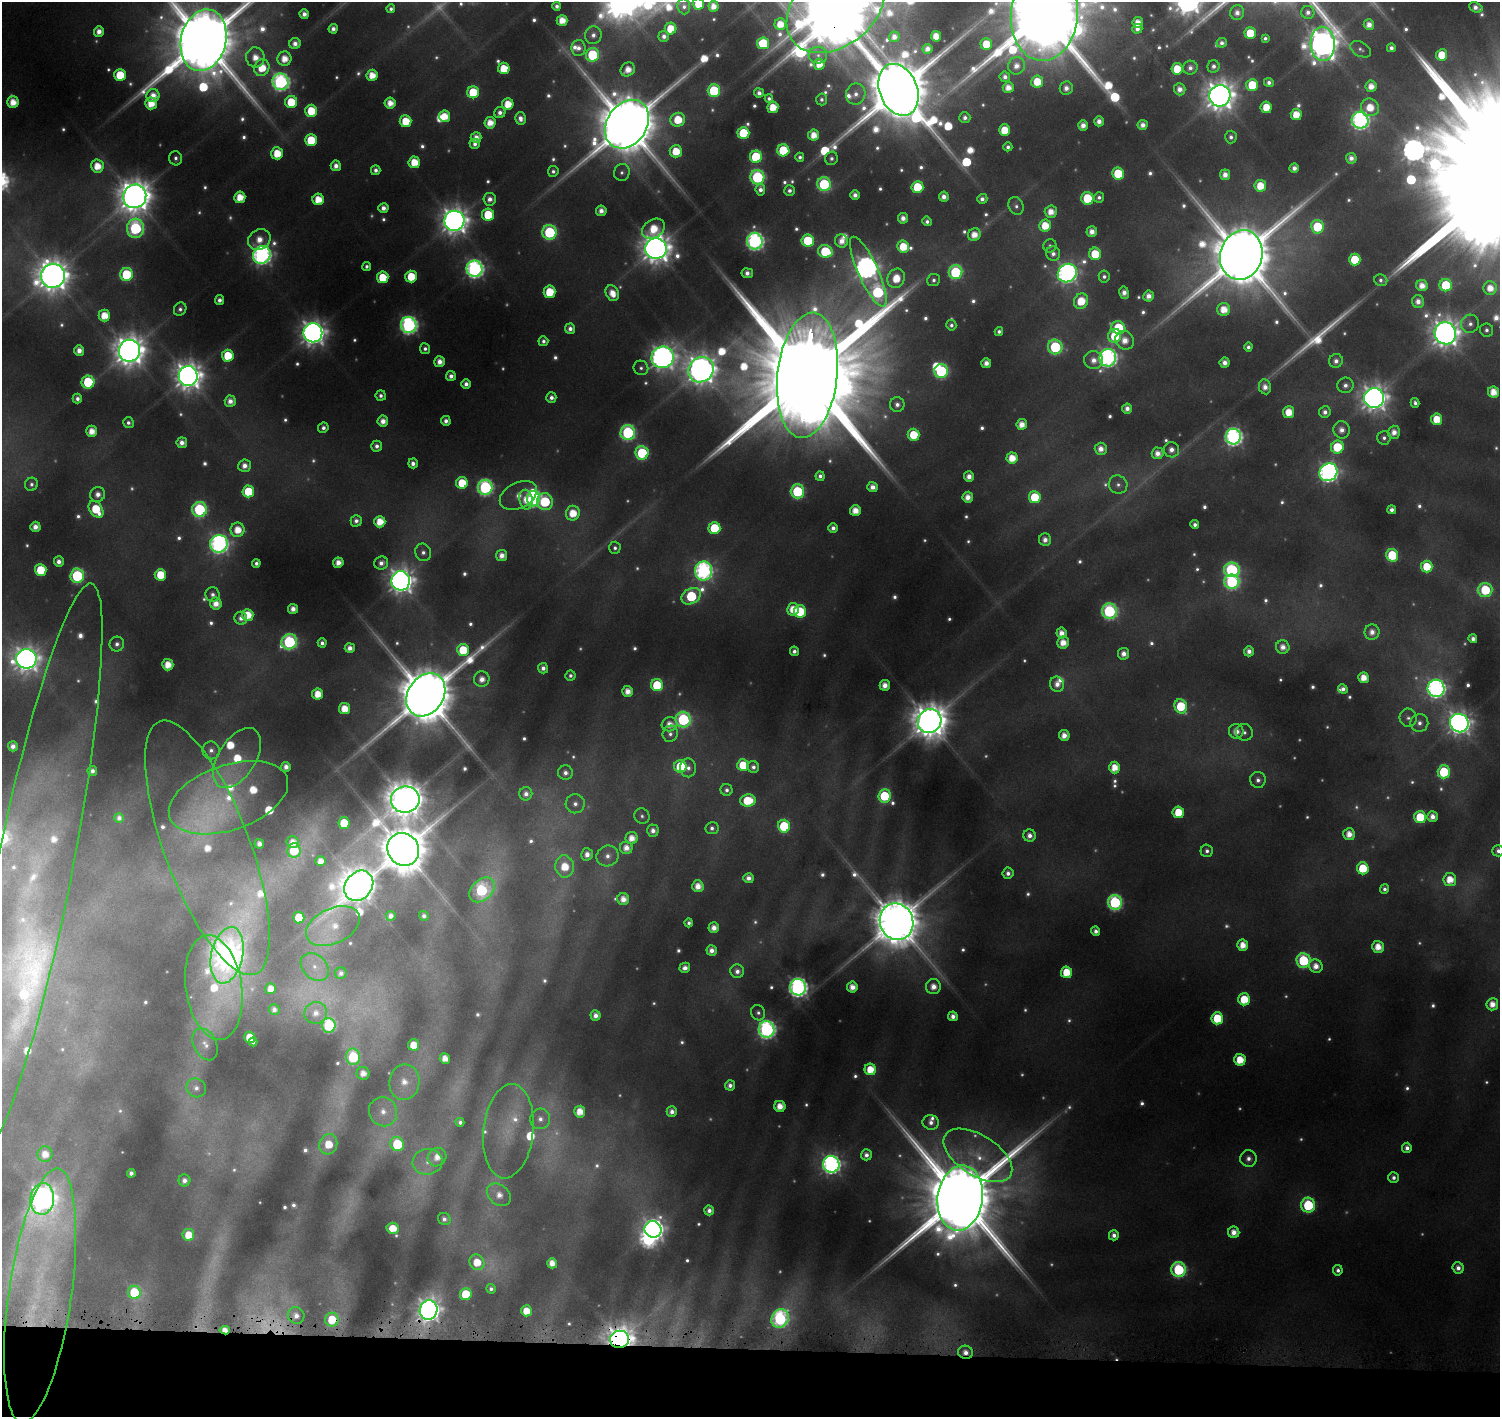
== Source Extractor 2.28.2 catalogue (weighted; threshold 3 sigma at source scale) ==
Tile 8 of 3 x 3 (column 2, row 3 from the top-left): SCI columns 1500-2997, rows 234-1648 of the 4509 x 4799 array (HDU 1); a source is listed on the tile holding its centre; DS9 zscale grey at full resolution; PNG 1502 x 1419 px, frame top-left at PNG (2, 2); each listed source drawn as its Kron ellipse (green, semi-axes under 4 px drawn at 4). Shown black and unused: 5% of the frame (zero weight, under 4 of 8 exposures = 2% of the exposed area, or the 3 px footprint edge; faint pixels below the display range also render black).
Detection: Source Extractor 2.28.2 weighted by HDU 2 'WHT'; one run over the whole footprint, this tile lists its part. Background 0.0767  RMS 0.0096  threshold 0.0393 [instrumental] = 3 sigma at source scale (4.09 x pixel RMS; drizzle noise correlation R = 1.36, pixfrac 0.8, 0.0396/0.0396 arcsec/px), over >= 5 px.
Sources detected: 808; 127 too faint to see at this stretch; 3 inside a brighter object's white glare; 1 cosmic-ray / hot-pixel residue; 2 long thin detections or spike segments (spike, bleed or trail) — neither listed nor drawn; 26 inside a brighter listed object's ellipse — not listed separately; of the other 649, all 500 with FLUX_AUTO >= 4.47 (the completeness limit of this list) listed and drawn (149 fainter detections not listed), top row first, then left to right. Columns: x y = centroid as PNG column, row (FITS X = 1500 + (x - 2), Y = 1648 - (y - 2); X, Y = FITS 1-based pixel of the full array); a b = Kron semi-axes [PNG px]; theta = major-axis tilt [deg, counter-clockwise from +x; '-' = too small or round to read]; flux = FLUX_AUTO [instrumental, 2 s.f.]
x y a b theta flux
698 4 6 5 - 32
557 6 4 4 - 5.4
684 6 8 6 -83 4.7
713 6 5 5 - 16
836 7 55 39 40 29000
1476 7 7 5 -21 9.5
391 9 4 4 - 4.5
1308 12 6 6 - 8
1237 13 7 7 - 10
304 14 5 4 - 9.8
1044 15 46 33 85 32000
562 20 5 5 - 23
1138 23 5 5 - 19
780 24 6 5 - 23
1369 25 5 5 - 14
333 29 5 4 - 8.2
671 29 6 6 - 35
1137 29 5 5 - 7.3
99 31 5 5 - 13
1250 33 6 5 - 49
593 35 9 8 - 7.8
664 36 5 5 - 7.8
936 36 5 5 - 22
894 37 5 5 - 11
1265 38 4 4 - 4.9
203 40 31 22 76 21000
295 43 5 5 - 11
763 43 6 6 - 82
1222 43 5 4 - 6.7
986 44 5 5 - 33
1323 44 17 12 -87 2400
579 48 8 7 - 8.3
1391 48 4 4 - 6.4
928 49 5 4 - 11
1361 49 11 7 -29 4.5
593 55 7 6 - 130
818 55 9 8 - 5.7
1442 55 5 5 - 40
255 57 10 9 - 22
284 59 7 7 - 23
819 64 5 5 - 22
1016 66 9 8 - 14
1213 66 6 6 - 6.7
262 68 8 7 - 42
504 68 6 5 - 39
1190 68 7 7 - 8.2
628 69 7 6 - 19
1177 69 6 5 - 41
120 75 6 6 - 53
372 75 5 5 - 26
1005 77 5 5 - 7.2
1037 81 6 6 - 42
281 82 8 8 - 470
1269 83 5 4 - 6.7
1252 85 6 6 - 68
1371 86 5 5 - 18
1008 88 5 5 - 17
1066 88 7 6 - 11
1180 89 6 5 - 12
898 90 27 19 -69 17000
714 91 6 6 - 120
473 92 6 6 - 69
759 93 5 4 - 8.5
856 94 10 9 - 11
153 96 7 6 - 18
1220 96 11 10 - 2500
769 99 4 4 - 4.7
822 99 6 5 - 4.6
13 102 6 5 - 24
291 102 6 6 - 52
151 103 6 6 - 29
390 103 5 5 - 19
508 104 6 5 - 32
773 107 5 5 - 33
1266 107 5 5 - 32
1370 107 9 8 - 31
311 111 6 6 - 48
500 112 6 5 - 8
1296 115 5 5 - 31
444 116 6 5 - 29
520 118 6 5 - 9.4
965 118 5 5 - 6.9
678 120 7 6 - 44
1360 120 8 8 - 550
406 121 6 6 - 41
1099 121 5 5 - 11
490 123 6 5 - 22
627 124 26 20 55 14000
1083 125 5 5 - 12
1143 125 5 5 - 11
1004 130 6 5 - 39
743 133 6 6 - 87
814 135 5 5 - 22
476 137 5 5 - 13
1231 137 6 6 - 5.6
311 140 6 6 - 61
475 144 5 5 - 7.2
1008 147 4 4 - 5.4
783 150 6 6 - 94
676 151 6 6 - 37
277 153 6 5 - 38
756 157 6 6 - 100
800 157 4 4 - 4.6
176 158 7 6 - 5.4
831 158 7 6 - 5.2
1351 158 5 5 - 11
414 162 6 5 - 34
97 166 6 6 - 28
336 166 5 5 - 11
1294 168 5 4 - 8.5
376 170 5 4 - 6.5
553 171 5 5 - 4.6
622 172 8 8 - 5.3
1118 173 6 6 - 66
1225 175 5 5 - 14
757 177 7 7 - 230
824 184 7 6 - 170
1260 186 6 6 - 34
917 187 6 6 - 72
760 190 6 5 - 7.5
789 191 5 5 - 5.8
855 195 5 5 - 9.7
135 196 12 11 - 3300
240 197 6 5 - 29
944 197 5 5 - 10
1099 197 5 5 - 5.4
1087 198 6 6 - 78
318 199 6 5 - 30
490 199 6 6 - 10
982 199 5 5 - 7.3
1016 206 9 7 -65 5.7
383 208 5 5 - 10
601 211 5 5 - 11
1051 212 6 6 - 19
488 215 6 6 - 62
903 218 5 5 - 11
454 221 10 10 - 2000
927 221 5 4 - 5.8
1045 225 6 6 - 36
1317 227 7 6 - 87
135 228 9 8 - 250
653 229 12 9 33 40
549 232 7 7 - 180
1092 232 5 5 - 13
974 235 6 6 - 20
259 239 12 9 31 21
808 240 6 6 - 100
755 241 8 7 - 520
841 241 7 6 - 15
903 246 6 6 - 38
1050 246 7 6 - 4.9
656 248 11 10 - 2500
825 251 7 6 - 93
1053 254 7 7 - 7.9
1095 254 6 6 - 49
262 255 9 8 - 760
1241 255 25 21 73 16000
1355 260 6 6 - 52
367 266 4 4 - 4.5
475 269 8 8 - 570
868 272 38 10 -66 1300
956 272 7 6 - 190
747 273 6 5 - 9.2
1067 273 10 8 39 800
127 274 6 6 - 110
53 276 12 12 - 2700
411 276 6 6 - 49
1104 276 6 5 - 4.8
383 277 6 6 - 47
896 278 10 8 61 36
934 280 6 6 - 4.9
1381 280 6 6 - 4.5
1446 285 6 6 - 84
1422 286 6 5 - 17
1490 288 7 6 - 21
549 292 6 6 - 49
612 293 8 6 -65 22
1124 293 6 5 - 11
1148 296 5 5 - 13
220 300 5 4 - 7.4
1081 301 8 7 - 40
1418 301 6 6 - 11
180 309 7 6 - 5.1
1224 309 6 6 - 26
104 315 6 6 - 30
1470 324 9 9 - 8
409 325 8 7 - 480
951 325 5 5 - 4.7
1118 328 7 6 - 91
570 329 5 5 - 7.9
1486 330 6 6 - 5.7
999 332 4 4 - 5
313 333 9 9 - 1500
1445 333 11 10 - 2100
1115 336 7 6 - 55
1125 340 10 8 -47 19
543 341 5 5 - 5.3
1055 347 7 7 - 160
1248 347 4 4 - 5.4
425 349 5 5 - 5.1
79 350 5 5 - 13
130 351 11 10 - 2700
228 356 6 6 - 47
662 357 11 10 - 1400
1108 358 9 8 - 610
1094 360 9 9 - 14
1336 361 7 6 - 8.4
440 362 5 5 - 14
986 363 5 5 - 11
1225 363 5 5 - 11
641 368 7 7 - 4.6
701 370 13 12 - 2500
941 371 7 7 - 200
807 375 63 30 84 68000
188 376 10 9 - 2200
451 376 5 5 - 8.1
88 382 6 6 - 98
466 384 5 5 - 8.2
1345 385 8 7 - 8
1265 387 7 6 - 13
1493 392 6 5 - 24
381 396 5 5 - 5.6
551 398 5 5 - 7.2
1374 398 10 10 - 1800
77 399 5 4 - 6.3
230 401 5 5 - 12
1415 403 5 4 - 5.3
897 405 7 7 - 7.6
1127 408 5 5 - 10
1289 412 6 5 - 29
1325 412 6 5 - 7.9
1437 419 5 5 - 35
383 421 5 5 - 14
446 421 5 5 - 8
128 423 5 5 - 5.1
1022 424 5 5 - 18
323 428 5 5 - 6.1
1342 430 8 8 - 12
92 431 5 5 - 20
628 432 7 7 - 250
1394 432 6 6 - 14
913 435 6 6 - 49
1233 437 8 7 - 560
1384 438 7 6 - 5.3
182 443 5 5 - 11
377 446 5 5 - 7.1
1337 447 6 6 - 69
1101 449 6 6 - 14
1171 450 8 7 - 11
642 453 7 6 - 140
1157 453 6 6 - 14
1012 458 5 5 - 27
413 463 5 4 - 8.1
244 466 6 6 - 12
1328 472 9 8 - 740
820 476 5 4 - 5.6
969 476 5 5 - 12
462 483 6 6 - 46
31 484 7 6 - 4.9
1118 485 9 9 - 6.8
485 487 7 7 - 310
872 487 5 5 - 12
248 491 6 6 - 64
797 491 7 7 - 150
98 494 7 7 - 11
518 495 20 12 27 18
968 497 5 5 - 15
1035 497 6 6 - 61
533 499 8 6 84 300
526 500 10 6 -80 19
545 502 8 8 - 100
96 509 9 6 -56 53
200 509 7 7 - 220
855 510 5 5 - 22
1392 510 4 4 - 7.5
573 513 7 7 - 32
356 521 6 5 - 7.1
380 522 5 5 - 29
1195 525 4 4 - 6.3
35 527 5 5 - 12
714 528 6 6 - 68
833 528 5 4 - 7.7
238 530 7 7 - 26
1045 540 6 6 - 10
219 544 9 8 - 660
615 548 6 5 - 4.7
423 552 9 8 - 7
502 555 5 5 - 14
1392 555 6 6 - 80
59 562 5 5 - 9.4
256 563 4 4 - 5.1
338 563 5 5 - 14
381 563 7 6 - 8.8
1427 567 6 6 - 43
41 570 6 6 - 54
1232 570 8 7 - 220
704 571 9 8 - 540
160 575 6 6 - 44
77 576 7 6 - 200
401 581 9 9 - 1600
1232 582 7 7 - 260
1485 590 7 7 - 99
213 595 7 7 - 6.3
691 596 10 7 32 120
216 603 6 6 - 17
293 609 5 5 - 13
793 609 6 5 - 27
800 611 6 6 - 68
1109 611 7 7 - 280
248 615 6 5 - 33
241 618 6 6 - 8.8
1372 632 7 7 - 12
1061 633 5 5 - 14
1473 639 4 4 - 7.4
289 642 8 7 - 260
322 643 4 4 - 5.8
1063 643 6 6 - 21
117 644 7 7 - 6.3
1283 647 7 6 - 14
350 648 5 5 - 9.7
463 650 6 6 - 64
794 651 4 4 - 6.3
1249 651 5 5 - 10
1124 654 6 5 - 12
26 659 10 10 - 1600
168 665 6 5 - 24
543 668 5 5 - 8.1
570 675 5 5 - 4.6
1364 678 5 5 - 23
482 679 8 7 - 14
1057 684 8 7 - 12
657 685 6 6 - 80
885 685 5 5 - 15
1436 688 8 8 - 640
1343 689 5 4 - 7.5
628 691 5 5 - 17
318 694 5 5 - 26
426 695 23 18 56 12000
1181 706 7 6 - 81
344 709 5 5 - 27
1408 718 9 8 - 6.3
683 720 8 7 - 220
930 721 12 11 - 3900
1419 723 9 9 - 8.7
1459 723 9 9 - 1300
670 724 8 7 - 17
1236 731 7 7 - 15
1244 732 8 8 - 5.4
670 734 8 7 - 5.7
1064 735 5 5 - 15
13 746 5 5 - 10
211 750 9 8 - 7.4
237 758 33 19 58 73
743 765 6 6 - 51
680 766 6 6 - 65
286 767 5 5 - 10
753 767 6 5 - 6.5
688 768 9 8 - 7.6
1115 768 6 5 - 25
92 771 5 5 - 7.2
1444 772 6 6 - 99
565 773 7 7 - 7.8
1258 780 8 7 - 7.3
727 790 6 6 - 5.2
526 794 7 6 - 8.1
884 796 6 6 - 87
228 798 62 32 19 150
405 800 14 13 - 4200
748 800 8 6 2 58
575 804 9 9 - 9.2
1178 812 6 5 - 46
642 816 8 7 - 4.5
1420 817 6 6 - 71
1432 817 5 5 - 12
119 818 5 4 - 6.7
344 823 6 5 - 53
784 826 6 6 - 95
712 828 6 6 - 5.5
653 831 6 6 - 9.2
1349 834 6 5 - 17
1029 836 6 6 - 10
632 838 6 6 - 18
293 842 6 5 - 15
259 844 5 4 - 9.9
207 848 135 42 -69 130
626 848 6 6 - 15
403 849 17 15 -51 7400
294 850 7 6 - 59
1207 851 6 6 - 5.5
1498 851 6 5 - 6.6
587 854 6 5 - 10
608 856 11 10 - 11
320 861 5 5 - 14
565 866 11 9 -83 35
1363 868 6 6 - 53
1008 873 5 5 - 7.2
33 874 296 37 79 410
748 878 5 5 - 10
1450 880 6 6 - 26
359 886 16 13 51 3200
698 886 6 5 - 18
1384 889 5 4 - 5.5
482 890 14 10 42 190
623 899 6 6 - 15
1115 902 7 7 - 240
391 916 5 4 - 7.8
424 916 5 4 - 5.6
299 917 6 5 - 38
896 922 18 16 -72 7800
689 923 4 4 - 4.7
333 926 28 17 25 32
714 928 5 5 - 13
1096 931 5 4 - 7.3
1243 945 5 5 - 21
1378 947 6 5 - 22
712 950 5 5 - 11
227 955 29 16 78 1700
1303 960 7 7 - 160
1316 966 7 6 - 16
315 967 16 12 -42 16
685 968 5 5 - 9.4
737 971 7 6 - 8.3
1066 972 6 5 - 42
341 973 6 5 - 6
798 987 8 8 - 670
852 987 5 5 - 17
933 987 7 7 - 16
214 988 53 28 -81 120
271 989 5 5 - 17
1244 999 6 6 - 47
1492 1004 6 6 - 17
274 1009 5 5 - 6.5
316 1013 11 10 - 15
758 1013 8 7 - 4.7
595 1015 5 5 - 10
953 1016 5 5 - 10
1217 1018 6 5 - 68
329 1025 7 7 - 170
767 1029 8 8 - 480
250 1037 6 5 - 32
253 1042 4 4 - 5.2
205 1044 17 11 -63 13
414 1045 6 5 - 28
353 1057 8 7 - 130
445 1058 5 5 - 16
1240 1060 6 5 - 35
870 1069 6 5 - 32
363 1073 6 6 - 14
404 1082 18 15 82 28
730 1085 5 5 - 8.4
196 1088 10 9 - 8.6
780 1106 5 5 - 20
383 1112 15 14 - 20
580 1112 6 5 - 23
672 1112 5 5 - 9.1
540 1119 10 10 - 11
460 1122 4 4 - 4.7
931 1122 8 7 - 8
508 1131 47 25 84 63
328 1144 10 8 66 35
397 1144 7 6 - 96
1407 1148 5 5 - 7.8
45 1154 7 7 - 17
866 1155 5 5 - 8.5
978 1155 38 20 -32 57
437 1157 10 9 - 17
1248 1159 8 8 - 9.2
427 1162 15 13 9 17
831 1164 8 8 - 660
131 1173 4 4 - 5.8
1393 1177 5 5 - 6.1
184 1180 6 6 - 8.1
499 1195 13 10 -38 18
960 1198 33 22 83 27000
42 1199 16 12 82 1500
1308 1205 7 7 - 140
709 1210 5 4 - 7.4
444 1219 6 6 - 5.8
393 1228 6 5 - 27
653 1229 9 8 - 910
1234 1232 6 5 - 15
188 1235 6 6 - 28
1114 1235 5 5 - 8.3
477 1262 8 7 - 31
552 1263 5 5 - 17
1458 1268 6 5 - 8.7
1179 1270 7 7 - 190
1338 1270 5 5 - 5.9
491 1289 5 4 - 4.7
134 1292 7 6 - 77
466 1294 6 6 - 58
40 1295 128 31 82 330
429 1310 10 8 71 1300
526 1311 5 5 - 24
296 1315 8 8 - 11
780 1318 9 8 - 320
332 1320 7 7 - 41
225 1330 5 4 - 16
619 1339 9 8 - 2000
965 1352 7 6 - 11
Overlapping masked pixels (flux is a lower limit): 8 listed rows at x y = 836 7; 40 1295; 429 1310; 296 1315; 332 1320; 225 1330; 619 1339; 965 1352
Isophote crosses this tile's border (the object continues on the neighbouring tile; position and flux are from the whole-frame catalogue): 9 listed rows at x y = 698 4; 836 7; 1237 13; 1044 15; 203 40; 1323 44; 1498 851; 1492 1004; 40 1295